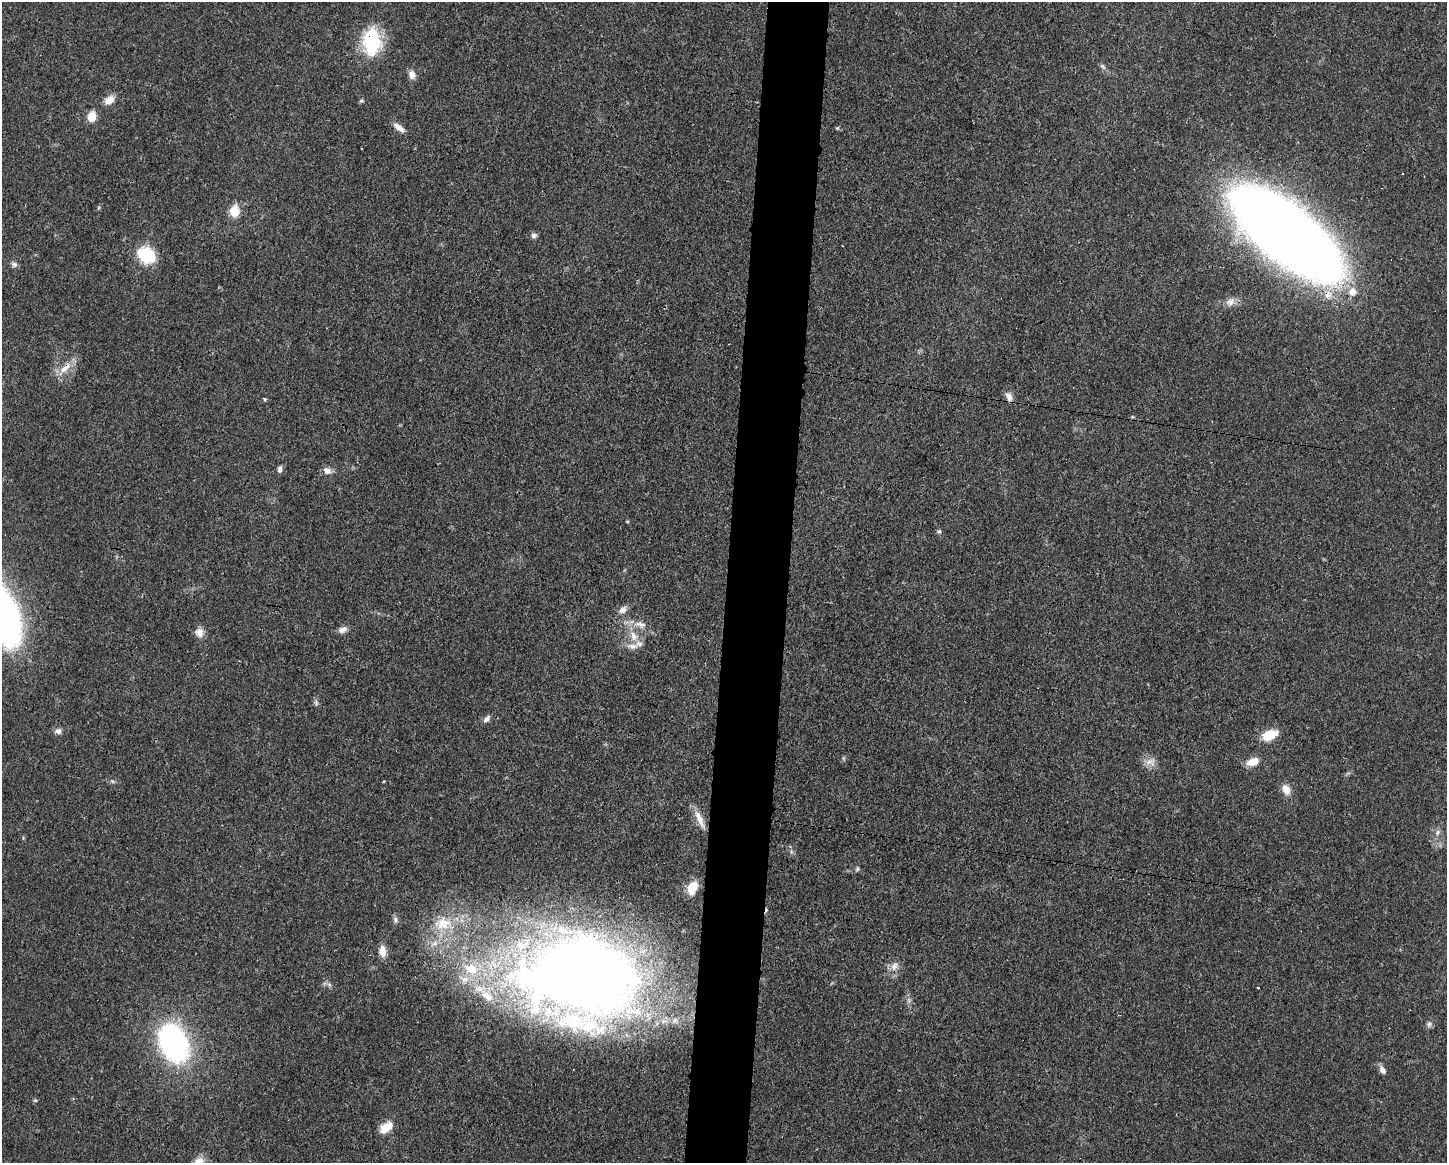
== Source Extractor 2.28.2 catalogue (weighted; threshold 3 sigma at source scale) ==
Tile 8 of 3 x 4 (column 2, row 3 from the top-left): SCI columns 1556-3000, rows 1169-2329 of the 4670 x 4657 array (HDU 1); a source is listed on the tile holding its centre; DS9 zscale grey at full resolution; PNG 1449 x 1165 px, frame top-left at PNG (2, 2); no overlay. Shown black and unused: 4% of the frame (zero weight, under 3 of 4 exposures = <1% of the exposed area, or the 3 px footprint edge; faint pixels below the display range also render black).
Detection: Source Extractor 2.28.2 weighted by HDU 2 'WHT'; one run over the whole footprint, this tile lists its part. Background 0.0206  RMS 0.0023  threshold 0.0102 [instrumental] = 3 sigma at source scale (4.5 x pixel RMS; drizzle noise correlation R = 1.50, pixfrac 1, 0.05/0.05 arcsec/px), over >= 5 px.
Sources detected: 61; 1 inside a brighter object's white glare — not listed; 8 inside a brighter listed object's ellipse — not listed separately; the other 52 listed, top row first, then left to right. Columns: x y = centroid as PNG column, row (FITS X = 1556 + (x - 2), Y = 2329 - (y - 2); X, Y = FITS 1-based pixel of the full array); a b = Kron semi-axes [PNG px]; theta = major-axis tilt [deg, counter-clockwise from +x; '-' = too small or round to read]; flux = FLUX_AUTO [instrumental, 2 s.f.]
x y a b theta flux
371 41 25 16 90 17
1103 67 10 5 -45 0.6
412 75 10 8 -78 1.5
109 100 13 9 33 2
361 101 6 4 19 0.33
92 116 10 8 74 3
399 127 16 6 -37 1.6
837 128 6 4 32 0.23
234 211 6 6 - 9.9
1286 234 84 33 -39 490
534 235 8 7 - 0.68
146 255 12 9 -33 19
14 264 8 7 - 0.68
1352 292 11 10 - 2
1328 294 11 9 -63 2.1
1230 302 13 10 17 1.5
65 368 22 8 43 2.7
1009 397 11 7 -65 1.4
265 399 4 3 - 0.41
280 469 9 6 82 0.72
327 470 10 8 -31 1.4
939 531 6 5 - 0.44
623 610 12 8 34 1.3
2 613 66 27 -69 97
640 624 16 7 -12 1.8
343 630 12 7 30 1.2
199 633 12 11 - 1.5
634 636 15 9 -71 2.8
316 702 9 3 -85 0.47
486 719 11 6 46 0.82
58 731 9 7 4 0.92
1269 735 16 9 20 5.3
1150 762 15 10 7 1.8
1253 762 15 9 18 2.7
1286 789 14 9 -65 2
699 819 27 8 -64 2.7
1437 832 8 6 58 0.73
857 869 6 5 - 0.38
692 888 15 10 65 4.1
395 920 9 6 -68 0.73
443 923 22 19 11 7
382 951 12 7 -83 2.4
894 966 13 9 60 1.6
471 969 20 14 -27 5.6
584 975 111 74 -8 260
1258 988 3 3 - 0.37
1429 1024 8 6 68 0.66
173 1043 32 21 -67 57
1382 1069 11 6 -62 1.1
35 1100 6 4 1 0.28
386 1127 17 10 34 3.1
199 1162 15 11 57 2.6
Overlapping masked pixels (flux is a lower limit): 5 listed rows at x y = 371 41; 1286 234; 1328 294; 65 368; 584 975
Isophote crosses this tile's border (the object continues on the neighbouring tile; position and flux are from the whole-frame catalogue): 2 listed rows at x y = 2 613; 199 1162